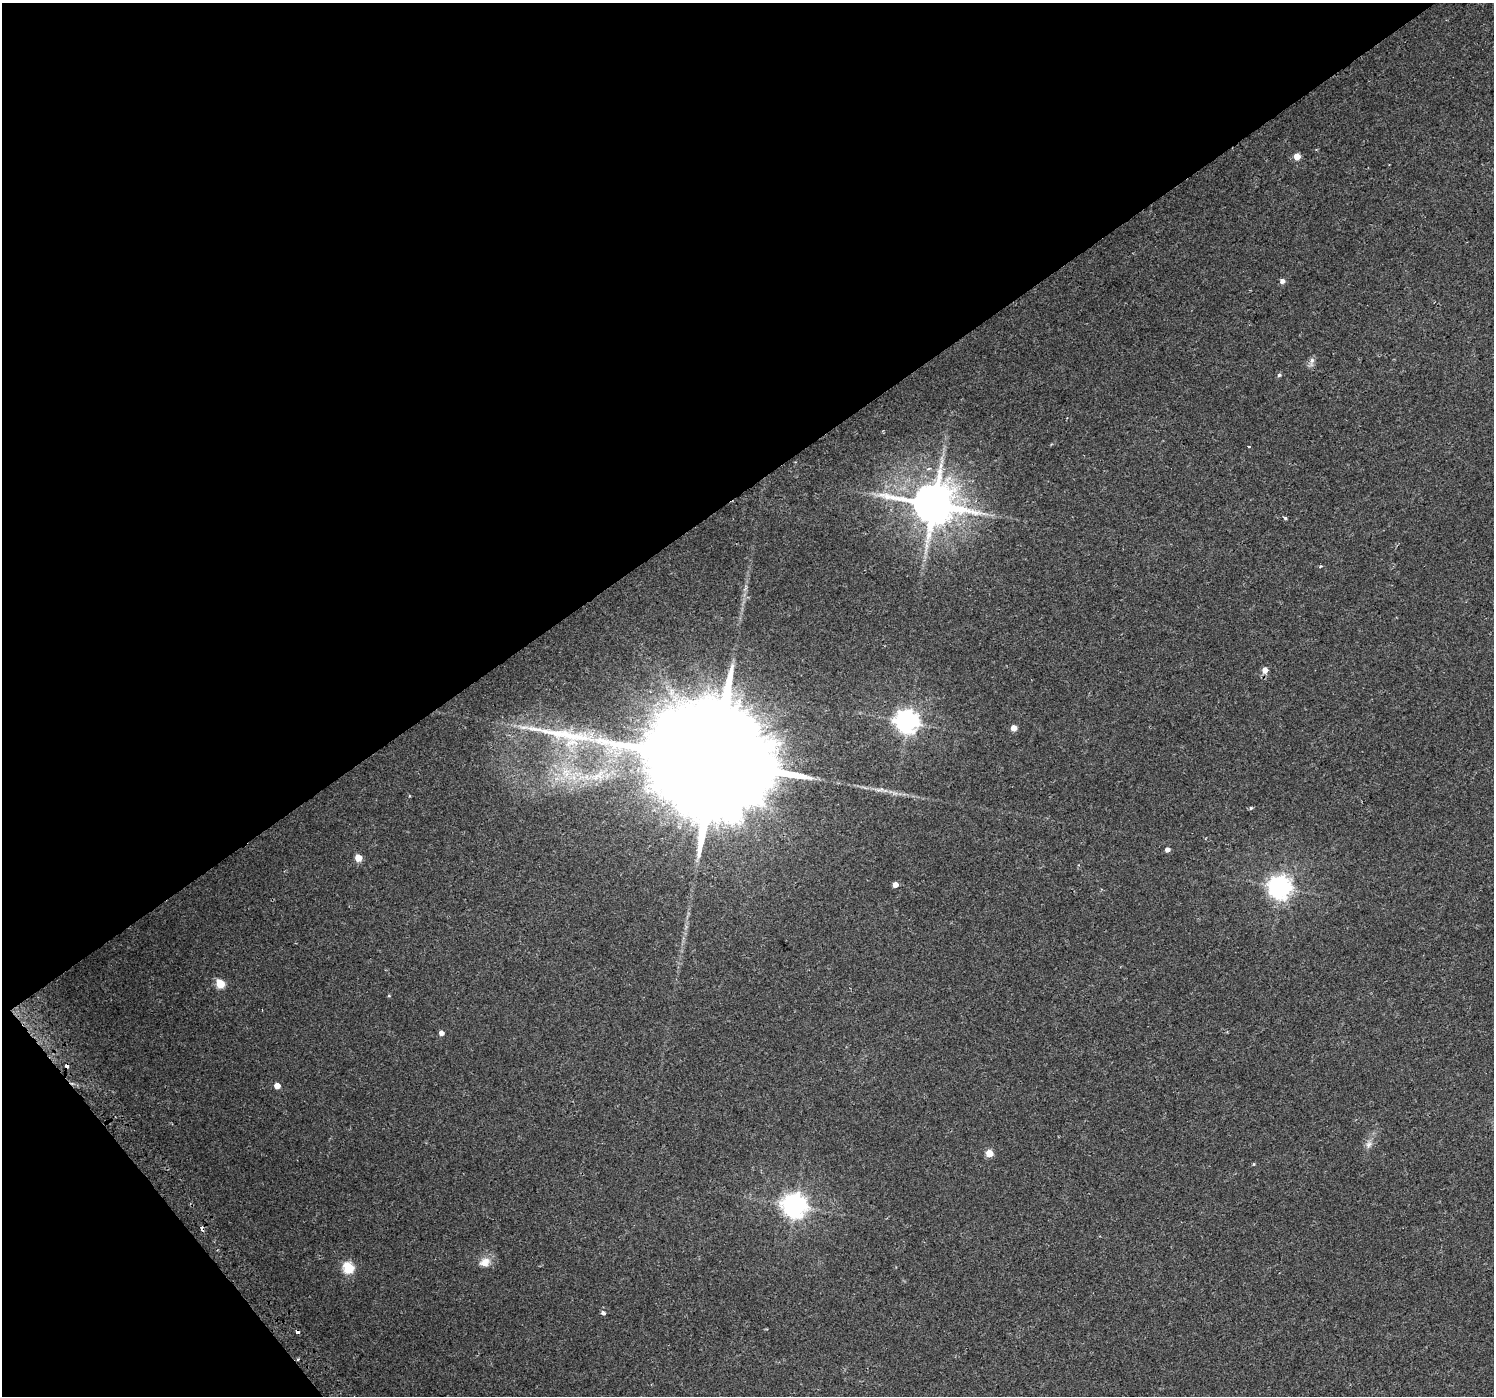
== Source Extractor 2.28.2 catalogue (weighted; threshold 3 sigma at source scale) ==
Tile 5 of 4 x 4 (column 1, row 2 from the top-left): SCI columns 32-1523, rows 3005-4398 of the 6020 x 5942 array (HDU 1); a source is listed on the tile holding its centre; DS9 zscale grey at full resolution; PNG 1496 x 1398 px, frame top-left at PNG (2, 3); no overlay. Shown black and unused: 38% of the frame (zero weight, under 2 of 3 exposures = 2% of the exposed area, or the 3 px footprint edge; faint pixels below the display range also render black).
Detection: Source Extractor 2.28.2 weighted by HDU 2 'WHT'; one run over the whole footprint, this tile lists its part. Background 0.0256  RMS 0.0049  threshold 0.0219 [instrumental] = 3 sigma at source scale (4.5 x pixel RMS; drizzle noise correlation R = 1.50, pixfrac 1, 0.0396/0.0396 arcsec/px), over >= 5 px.
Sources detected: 33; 4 cosmic-ray / hot-pixel residue — not listed; the other 29 listed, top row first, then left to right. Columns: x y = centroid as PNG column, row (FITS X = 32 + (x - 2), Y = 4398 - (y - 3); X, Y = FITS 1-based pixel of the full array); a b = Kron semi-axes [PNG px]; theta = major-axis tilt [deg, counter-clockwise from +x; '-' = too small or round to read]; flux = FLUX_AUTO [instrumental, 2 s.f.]
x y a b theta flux
1297 157 5 5 - 6.6
1282 281 5 5 - 2.1
1312 360 9 6 76 1.8
1279 375 5 4 - 0.86
1249 447 3 3 - 1.3
933 504 13 11 -5 2100
1285 518 4 4 - 0.77
1320 566 4 3 - 0.64
1265 670 5 5 - 4.6
907 722 8 7 - 410
1013 728 5 5 - 4.3
716 760 50 27 31 30000
880 790 14 4 4 1.9
1251 808 5 4 - 0.81
1167 850 5 4 - 2.1
358 858 5 5 - 8.6
895 885 4 4 - 3.8
1280 887 7 7 - 400
220 984 5 5 - 17
389 996 5 3 - 0.43
441 1033 5 4 - 2.4
277 1086 5 4 - 4.4
1368 1144 11 7 72 2.5
989 1153 5 5 - 9.6
1254 1164 5 3 - 0.42
795 1205 8 8 - 450
485 1262 16 11 24 4.8
348 1267 6 5 - 37
603 1313 5 5 - 1.4
Overlapping masked pixels (flux is a lower limit): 1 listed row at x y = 716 760